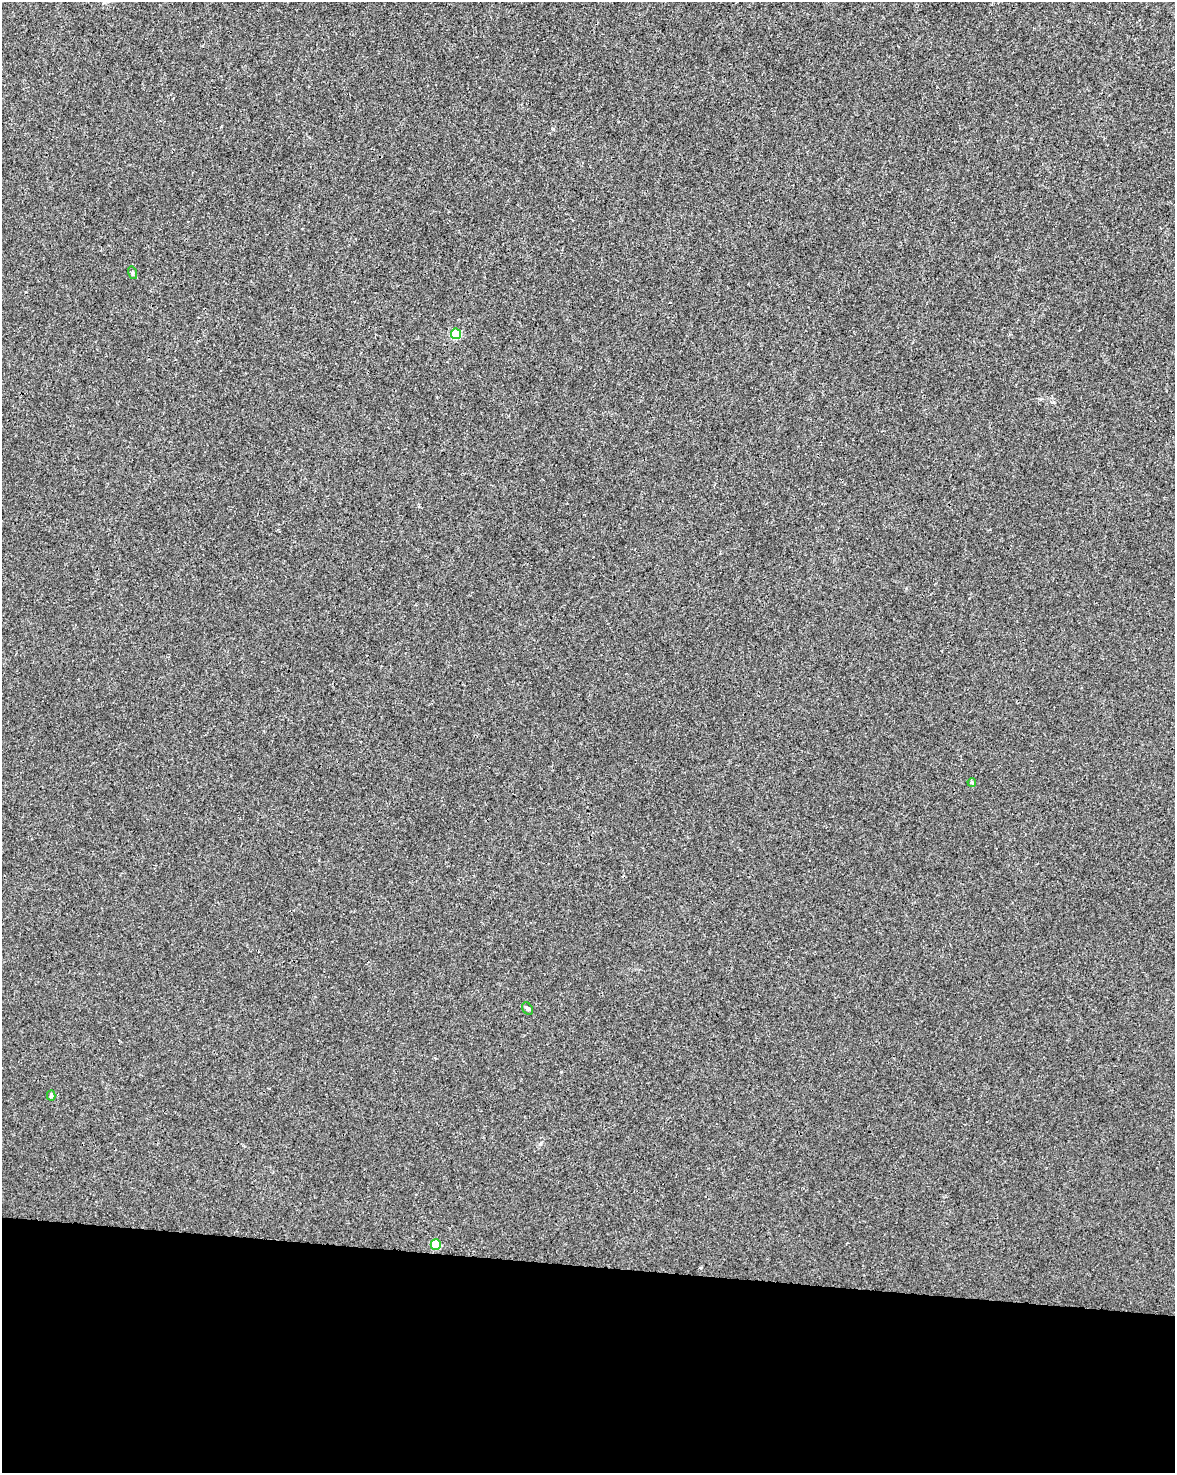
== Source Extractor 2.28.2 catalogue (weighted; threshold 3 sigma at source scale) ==
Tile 10 of 4 x 3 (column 2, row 3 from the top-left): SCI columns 1174-2346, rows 228-1698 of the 4700 x 4923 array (HDU 1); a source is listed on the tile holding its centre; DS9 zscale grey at full resolution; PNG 1177 x 1475 px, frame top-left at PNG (2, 2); each listed source drawn as its Kron ellipse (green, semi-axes under 4 px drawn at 4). Shown black and unused: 14% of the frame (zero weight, under 3 of 4 exposures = <1% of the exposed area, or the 3 px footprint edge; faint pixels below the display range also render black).
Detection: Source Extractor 2.28.2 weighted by HDU 2 'WHT'; one run over the whole footprint, this tile lists its part. Background 0.00168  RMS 0.0028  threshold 0.0124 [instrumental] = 3 sigma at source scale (4.5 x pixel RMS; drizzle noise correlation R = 1.50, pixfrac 1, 0.0396/0.0396 arcsec/px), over >= 5 px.
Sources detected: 6; all 6 listed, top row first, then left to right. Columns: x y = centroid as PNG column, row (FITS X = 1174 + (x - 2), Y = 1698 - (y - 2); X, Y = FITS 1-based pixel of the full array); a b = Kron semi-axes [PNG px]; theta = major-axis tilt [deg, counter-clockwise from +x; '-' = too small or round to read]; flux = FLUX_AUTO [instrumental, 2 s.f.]
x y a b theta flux
132 273 6 4 -72 0.4
456 334 5 5 - 11
972 782 4 3 - 0.35
527 1009 7 5 -55 0.43
51 1095 5 4 - 0.41
436 1245 5 5 - 10